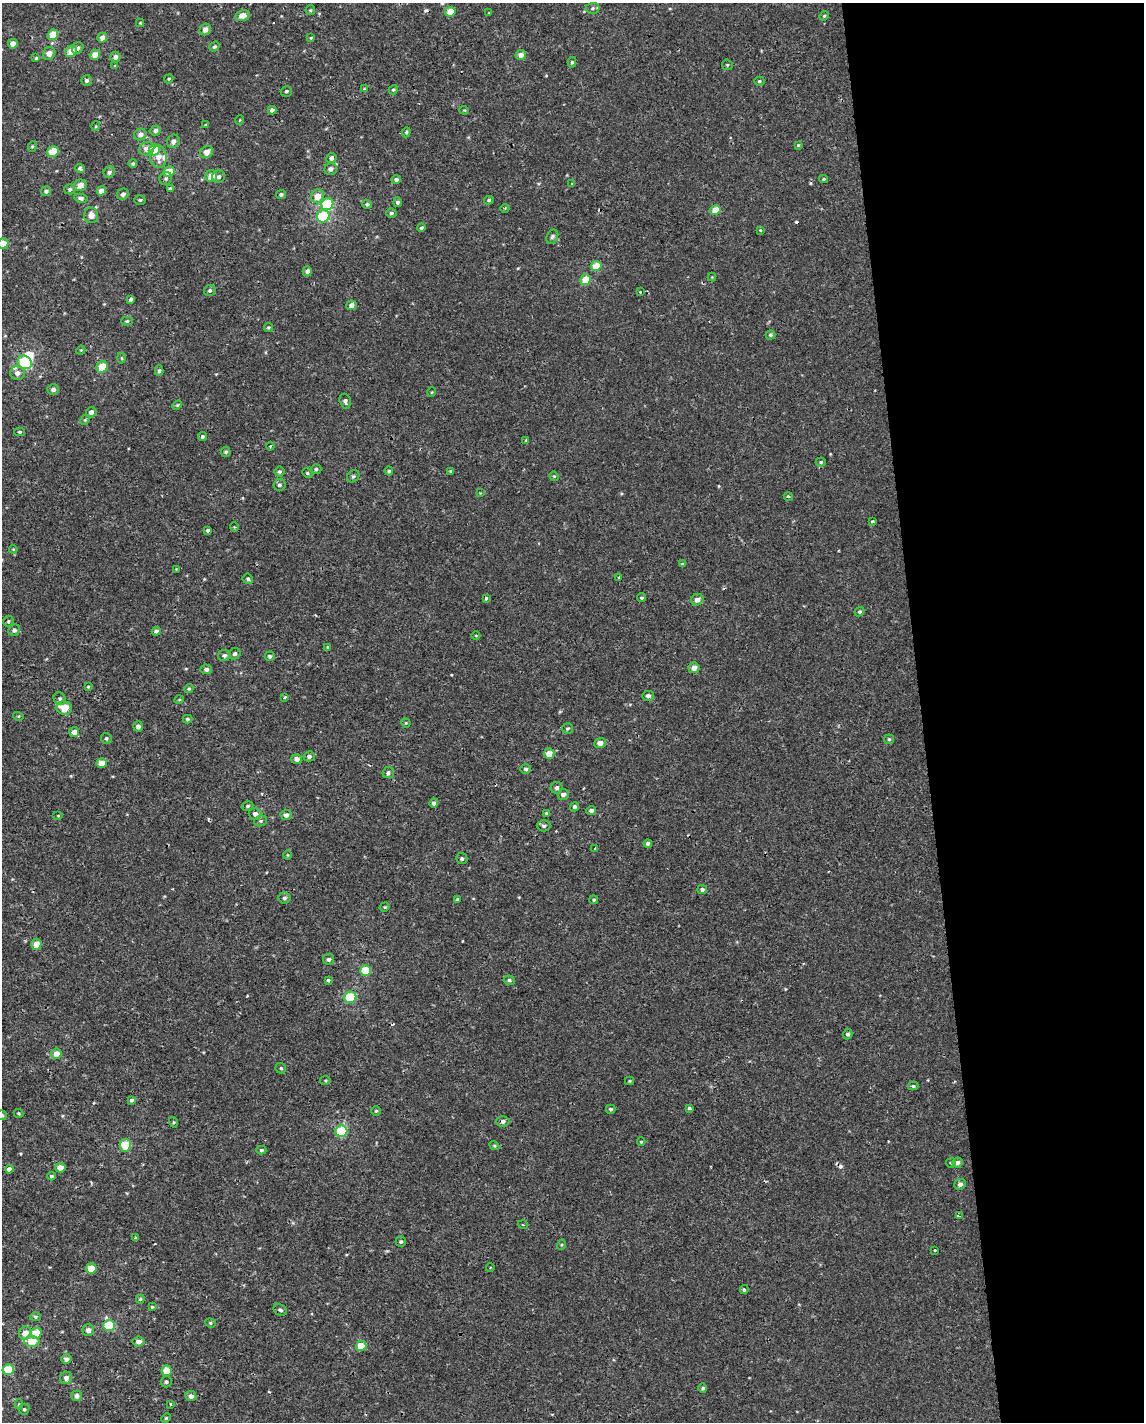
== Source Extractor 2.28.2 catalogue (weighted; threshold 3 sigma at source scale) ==
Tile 8 of 4 x 3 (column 4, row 2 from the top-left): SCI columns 3426-4567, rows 1428-2847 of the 4567 x 4316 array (HDU 1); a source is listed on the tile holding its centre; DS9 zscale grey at full resolution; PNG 1146 x 1424 px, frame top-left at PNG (2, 3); each listed source drawn as its Kron ellipse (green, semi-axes under 4 px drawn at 4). Shown black and unused: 20% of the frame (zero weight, under 2 of 3 exposures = <1% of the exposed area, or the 3 px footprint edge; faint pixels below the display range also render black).
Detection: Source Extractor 2.28.2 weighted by HDU 2 'WHT'; one run over the whole footprint, this tile lists its part. Background -3.16e-05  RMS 0.0021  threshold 0.0096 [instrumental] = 3 sigma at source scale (4.5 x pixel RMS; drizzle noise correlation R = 1.50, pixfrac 1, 0.0396/0.0396 arcsec/px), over >= 5 px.
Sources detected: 256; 1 inside a brighter object's white glare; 5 cosmic-ray / hot-pixel residue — neither listed nor drawn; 2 inside a brighter listed object's ellipse — not listed separately; the other 248 listed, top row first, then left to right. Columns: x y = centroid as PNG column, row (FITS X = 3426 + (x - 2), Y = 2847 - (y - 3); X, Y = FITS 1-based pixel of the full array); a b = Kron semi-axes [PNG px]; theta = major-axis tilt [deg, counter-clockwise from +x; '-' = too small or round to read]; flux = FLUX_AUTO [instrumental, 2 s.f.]
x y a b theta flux
593 8 7 5 3 0.46
310 10 5 4 - 0.26
450 12 5 4 - 2.6
489 13 3 3 - 0.19
242 15 7 5 13 1.8
824 16 5 4 - 0.28
140 23 4 4 - 0.19
205 29 6 5 - 1.3
53 35 6 5 - 4
102 38 5 5 - 1.3
311 38 4 3 - 0.2
13 44 5 4 - 1.4
214 47 5 4 - 0.42
78 48 6 5 - 0.71
71 51 6 5 - 2.4
49 53 6 5 - 1.4
95 55 5 5 - 2.3
521 55 5 5 - 1.2
115 57 5 5 - 0.87
36 58 4 4 - 0.22
572 62 5 4 - 0.33
727 65 6 5 - 0.3
115 66 4 3 - 0.2
169 79 5 4 - 0.29
86 80 5 5 - 0.53
759 81 5 4 - 0.33
364 89 4 3 - 0.19
393 90 5 4 - 0.28
286 91 5 5 - 0.42
272 110 4 3 - 2.9
464 110 5 4 - 0.23
240 120 5 3 - 0.17
205 125 4 3 - 0.19
96 126 5 3 - 0.2
155 130 5 5 - 0.68
406 132 5 4 - 0.29
140 134 6 6 - 1.1
173 141 7 6 - 0.85
798 145 4 4 - 0.24
32 146 5 4 - 0.28
147 149 7 6 - 1.6
154 150 6 5 - 5.3
53 152 6 5 - 4.3
207 152 7 5 45 1.6
158 157 11 8 -87 1.9
331 158 5 5 - 0.75
133 163 4 4 - 0.34
80 169 5 3 - 0.78
331 169 6 5 - 0.85
109 172 6 5 - 0.52
169 172 5 5 - 3.6
211 176 6 5 - 2.4
218 177 6 6 - 0.65
166 178 7 6 - 0.5
396 179 5 4 - 0.56
824 179 4 3 - 0.35
572 184 4 4 - 0.2
80 185 6 5 - 1.7
70 189 5 5 - 0.51
170 189 4 3 - 0.48
46 191 5 5 - 0.55
101 191 5 4 - 1.6
123 194 6 5 - 0.78
281 195 5 4 - 0.5
317 196 7 6 - 2.2
81 198 7 4 -11 0.57
140 200 5 4 - 0.31
489 200 5 3 - 0.34
398 202 5 4 - 0.54
327 204 6 5 - 12
367 204 5 4 - 0.38
505 208 4 3 - 0.19
715 210 5 4 - 3.5
391 213 5 4 - 0.48
91 215 8 7 - 1.6
323 216 6 6 - 12
421 228 4 4 - 0.4
760 230 3 2 - 0.21
552 237 7 5 63 0.56
3 244 6 5 - 3.1
596 266 5 5 - 3.7
307 271 5 4 - 0.85
712 277 4 4 - 0.17
585 280 6 5 - 3.7
210 290 6 5 - 0.46
640 292 3 3 - 0.24
131 299 4 3 - 0.39
351 305 5 5 - 1.1
127 321 5 4 - 0.33
268 327 4 4 - 0.26
771 335 5 5 - 0.38
81 350 4 3 - 0.19
122 358 5 3 - 0.22
25 362 7 6 - 11
102 367 6 5 - 4.6
159 371 5 4 - 0.4
17 373 7 6 - 1.1
53 389 6 5 - 0.76
432 392 5 3 - 0.17
345 401 7 5 -73 0.67
177 405 5 4 - 0.26
91 412 5 5 - 0.84
85 420 5 4 - 0.25
20 432 5 4 - 0.33
202 437 4 4 - 0.42
526 440 3 3 - 0.5
270 446 4 3 - 0.25
226 452 5 5 - 0.4
821 462 5 4 - 0.31
316 469 5 4 - 0.42
280 471 5 5 - 0.35
389 471 4 4 - 0.37
451 471 4 3 - 0.25
307 473 5 4 - 0.32
353 476 7 5 42 0.4
554 476 5 4 - 0.23
279 485 6 6 - 0.51
480 493 3 2 - 0.15
788 496 4 3 - 0.4
872 521 4 3 - 0.27
234 527 4 3 - 0.16
208 530 3 3 - 0.74
13 549 4 3 - 0.18
682 564 4 3 - 0.22
176 569 4 3 - 0.16
619 577 4 3 - 0.16
248 579 5 5 - 0.42
486 598 4 4 - 0.52
642 598 4 4 - 0.34
697 600 6 5 - 1.4
860 612 5 4 - 0.41
8 621 5 5 - 0.36
14 630 6 5 - 0.6
156 631 4 4 - 0.46
476 635 4 3 - 0.18
328 647 3 3 - 0.22
235 654 6 5 - 0.53
224 655 6 6 - 0.59
270 656 5 5 - 0.45
694 668 5 5 - 1.6
206 669 6 5 - 0.67
88 687 4 3 - 0.22
189 689 5 4 - 0.28
648 696 6 5 - 0.71
285 697 4 3 - 0.21
60 699 6 6 - 0.51
179 700 4 3 - 0.18
64 708 8 6 -14 3.2
18 716 5 3 - 0.22
187 719 5 4 - 0.38
406 723 5 4 - 0.21
138 726 5 5 - 0.88
567 728 5 5 - 0.4
74 732 5 5 - 1.3
106 738 6 5 - 0.39
889 739 5 5 - 0.33
600 743 6 5 - 1.2
549 754 5 5 - 2.3
309 756 6 5 - 0.6
297 759 5 5 - 0.93
102 763 5 5 - 2.3
526 769 5 4 - 0.42
388 773 6 5 - 0.56
557 788 6 6 - 0.71
563 795 5 5 - 0.99
434 803 4 4 - 0.66
247 806 6 4 17 0.36
574 807 4 4 - 0.51
591 810 5 4 - 0.71
547 813 4 4 - 0.38
255 814 6 6 - 0.78
286 815 5 5 - 0.8
58 816 5 3 - 0.19
261 821 6 5 - 0.41
544 826 6 5 - 0.61
648 843 4 3 - 0.54
595 848 3 3 - 0.31
287 855 5 3 - 0.18
462 859 5 5 - 0.45
702 890 5 4 - 0.56
285 898 6 5 - 0.53
457 899 4 3 - 0.23
594 900 4 4 - 0.29
385 907 5 4 - 0.26
36 944 5 5 - 2.4
329 959 5 5 - 0.54
365 970 5 5 - 7
328 980 3 3 - 0.27
509 980 5 4 - 0.41
350 997 6 5 - 12
847 1034 5 4 - 0.59
56 1054 5 5 - 2
281 1068 5 5 - 0.37
325 1080 5 3 - 0.21
630 1081 4 4 - 0.22
913 1086 5 4 - 0.33
132 1100 4 4 - 0.44
689 1108 3 3 - 0.47
611 1109 5 4 - 0.38
376 1111 5 4 - 0.29
19 1113 5 4 - 0.26
2 1115 5 5 - 0.32
503 1121 6 5 - 0.63
173 1122 5 3 - 0.24
341 1131 6 5 - 12
641 1142 4 4 - 0.26
125 1145 6 5 - 5.3
494 1146 5 4 - 0.26
261 1150 5 4 - 0.36
951 1163 5 5 - 0.32
958 1163 5 5 - 0.67
60 1168 5 5 - 1.9
9 1169 4 4 - 1.1
51 1176 4 3 - 0.31
960 1184 6 5 - 0.82
959 1216 4 2 - 0.68
523 1225 5 3 - 0.18
136 1237 4 3 - 0.29
401 1242 5 5 - 0.43
561 1245 5 3 - 0.2
935 1250 3 2 - 0.39
91 1268 5 5 - 3.4
490 1268 4 3 - 0.18
744 1290 4 3 - 0.38
140 1299 4 3 - 0.31
152 1307 4 4 - 0.25
280 1310 7 5 -29 0.46
35 1317 5 4 - 0.33
210 1323 5 4 - 0.28
109 1326 6 5 - 9.3
88 1330 6 5 - 0.91
25 1333 6 6 - 1.8
36 1333 6 5 - 4.5
32 1341 7 5 -6 5.1
138 1342 6 5 - 1
361 1346 5 5 - 3.8
66 1359 5 4 - 0.94
8 1369 6 5 - 5.9
167 1371 5 5 - 3.6
66 1378 6 6 - 0.99
166 1382 5 5 - 0.45
703 1388 4 4 - 0.48
77 1396 5 5 - 0.76
191 1396 5 5 - 0.95
19 1404 5 4 - 0.31
171 1404 3 3 - 0.69
24 1409 5 5 - 0.33
166 1418 5 4 - 0.27
Overlapping masked pixels (flux is a lower limit): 1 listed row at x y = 167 1371
Isophote crosses this tile's border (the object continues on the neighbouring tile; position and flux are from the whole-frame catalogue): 2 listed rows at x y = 3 244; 2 1115